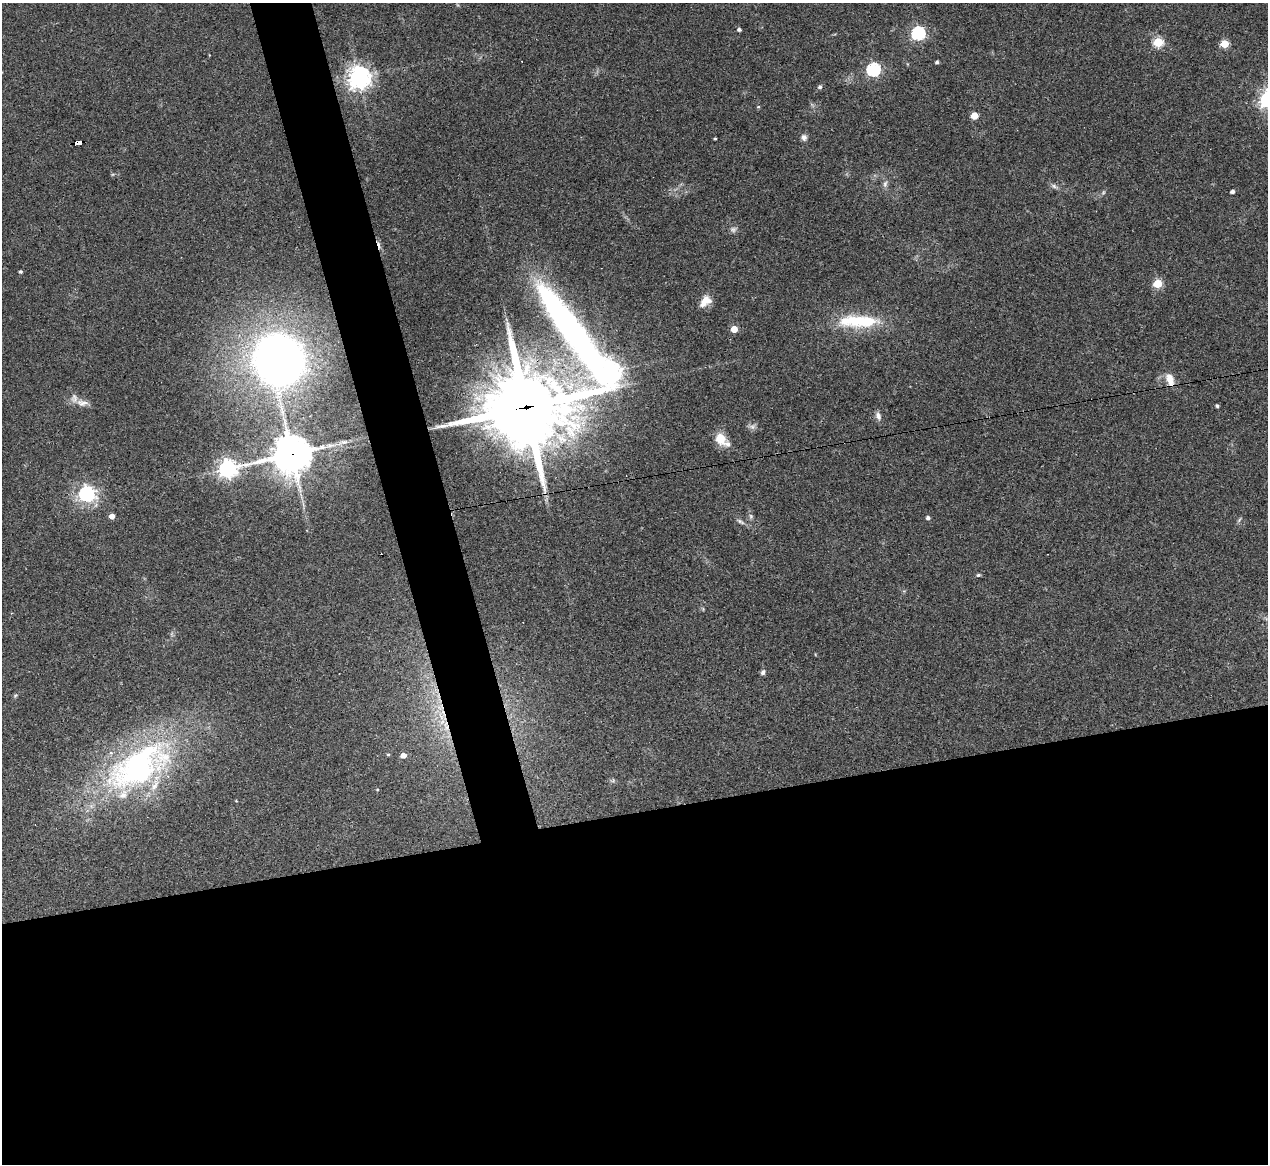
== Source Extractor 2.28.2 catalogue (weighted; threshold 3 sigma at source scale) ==
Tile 15 of 4 x 4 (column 3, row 4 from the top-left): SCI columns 2531-3796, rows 254-1415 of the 5061 x 5039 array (HDU 1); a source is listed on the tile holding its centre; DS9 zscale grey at full resolution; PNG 1270 x 1166 px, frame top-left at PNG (2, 3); no overlay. Shown black and unused: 34% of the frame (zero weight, under 3 of 4 exposures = <1% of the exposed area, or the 3 px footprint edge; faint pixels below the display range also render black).
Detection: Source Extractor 2.28.2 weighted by HDU 2 'WHT'; one run over the whole footprint, this tile lists its part. Background 0.0954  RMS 0.0058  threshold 0.026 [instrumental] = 3 sigma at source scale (4.5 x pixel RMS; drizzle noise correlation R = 1.50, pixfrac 1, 0.05/0.05 arcsec/px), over >= 5 px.
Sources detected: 56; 1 too faint to see at this stretch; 2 inside a brighter object's white glare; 2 cosmic-ray / hot-pixel residue — not listed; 5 inside a brighter listed object's ellipse — not listed separately; the other 46 listed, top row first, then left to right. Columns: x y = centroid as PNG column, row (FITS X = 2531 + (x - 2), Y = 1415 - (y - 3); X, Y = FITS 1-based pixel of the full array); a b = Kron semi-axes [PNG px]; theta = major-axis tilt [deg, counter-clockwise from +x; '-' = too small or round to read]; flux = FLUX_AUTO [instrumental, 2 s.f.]
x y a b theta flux
739 29 4 3 - 1.4
918 33 6 6 - 95
1158 42 5 5 - 37
1224 44 5 5 - 22
937 62 3 3 - 1.2
873 69 6 6 - 95
359 77 7 7 - 500
820 87 5 5 - 1.3
758 107 5 3 - 0.57
974 115 5 5 - 13
804 137 8 7 - 2.1
715 138 3 2 - 0.68
78 143 7 4 11 59
885 184 9 6 80 1.9
1054 186 8 5 -31 1.6
1232 192 4 3 - 1.9
20 272 4 3 - 0.96
1158 284 5 5 - 28
705 301 15 9 41 7
857 321 52 17 1 31
734 329 5 4 - 9.7
279 360 37 33 -63 440
602 364 96 13 -49 590
1170 379 15 9 -72 6.7
82 403 17 8 -4 4.3
1217 406 4 3 - 1.1
525 408 32 26 5 5500
878 416 10 7 -67 2.5
752 427 8 7 - 2
720 439 14 11 -55 9.4
344 442 8 5 19 1.7
291 454 13 12 - 1400
227 469 8 7 - 280
87 494 7 6 - 160
112 516 4 4 - 4.6
928 518 4 4 - 1.4
1239 520 7 4 46 0.93
740 521 12 4 -30 1.7
978 575 6 4 3 0.86
763 672 6 5 - 1.6
15 695 6 5 - 0.87
441 716 12 5 -62 4.3
388 755 4 4 - 0.7
403 755 5 4 - 4.1
138 769 100 47 27 160
377 789 4 3 - 0.47
Overlapping masked pixels (flux is a lower limit): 5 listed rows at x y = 78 143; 602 364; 1170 379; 525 408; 291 454